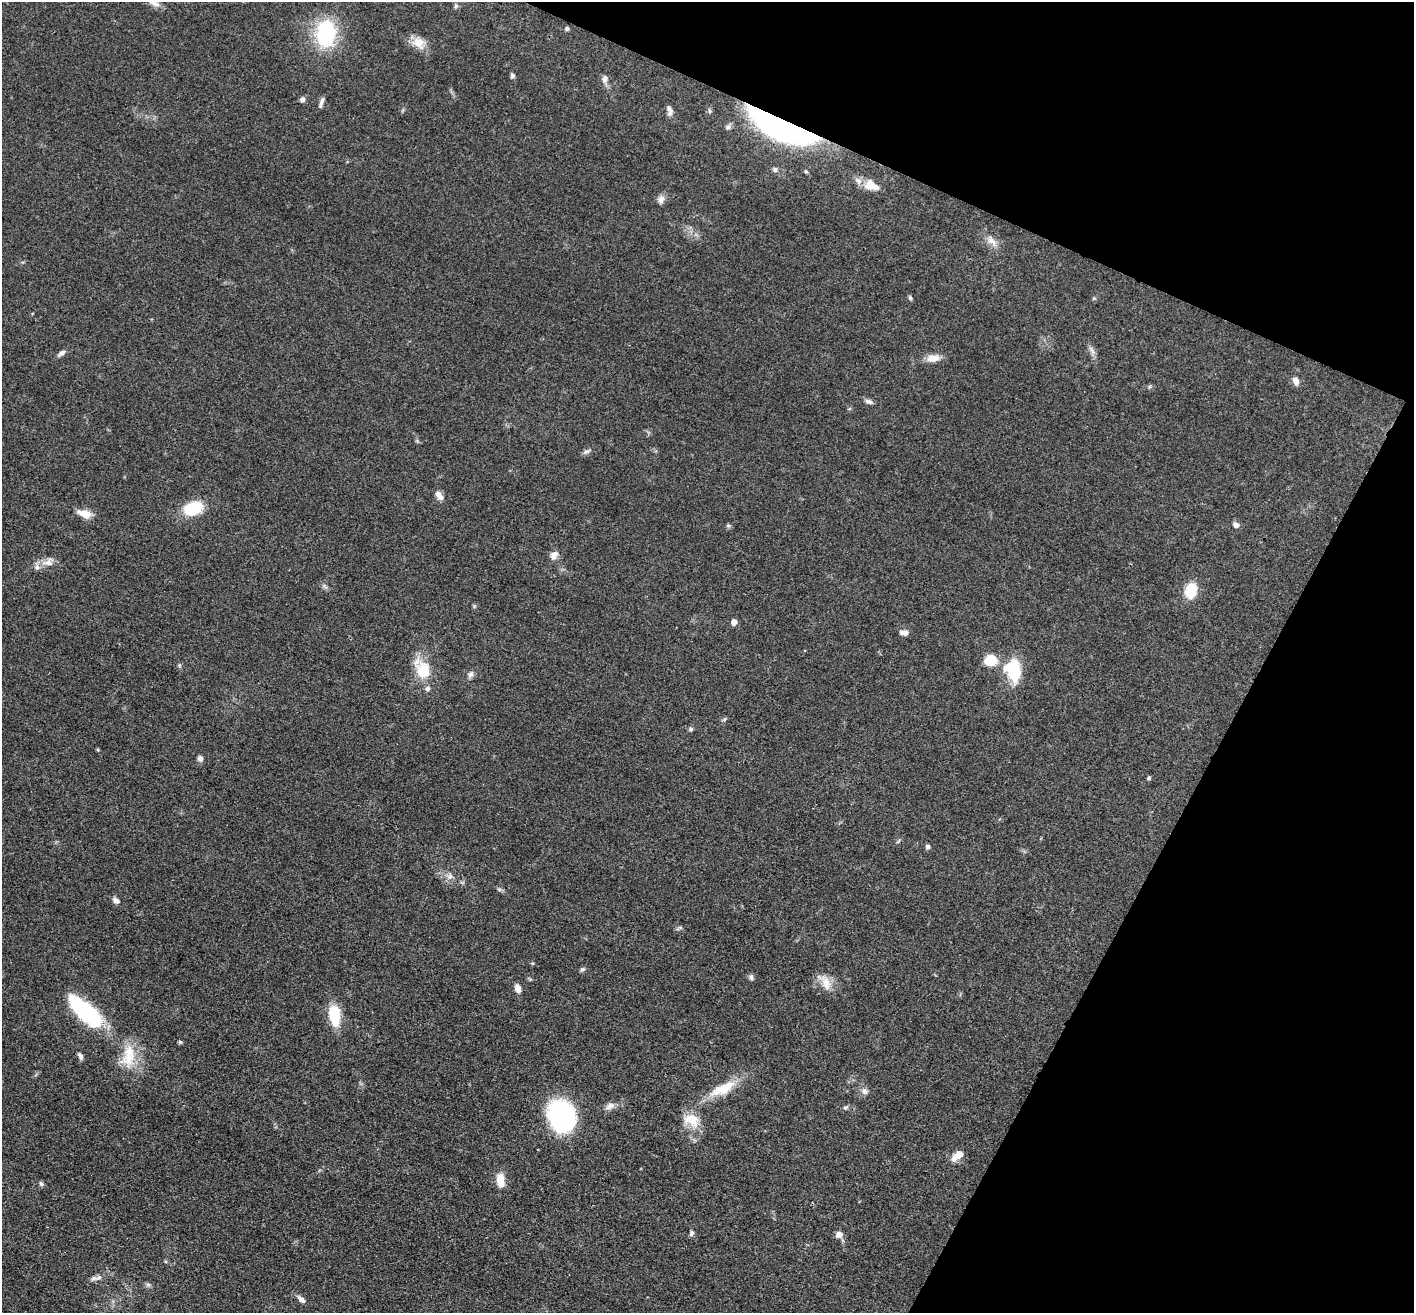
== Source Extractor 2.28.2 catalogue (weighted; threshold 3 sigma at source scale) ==
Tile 8 of 4 x 4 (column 4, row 2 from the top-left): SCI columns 4240-5651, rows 2901-4211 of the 5653 x 5665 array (HDU 1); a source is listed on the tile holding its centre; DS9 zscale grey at full resolution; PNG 1416 x 1315 px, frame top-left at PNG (2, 2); no overlay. Shown black and unused: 22% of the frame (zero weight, under 3 of 4 exposures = <1% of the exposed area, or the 3 px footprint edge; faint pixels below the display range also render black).
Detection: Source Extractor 2.28.2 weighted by HDU 2 'WHT'; one run over the whole footprint, this tile lists its part. Background 0.0503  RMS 0.0048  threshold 0.0214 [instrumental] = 3 sigma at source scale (4.5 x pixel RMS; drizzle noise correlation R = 1.50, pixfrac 1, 0.05/0.05 arcsec/px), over >= 5 px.
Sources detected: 74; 4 inside a brighter listed object's ellipse — not listed separately; the other 70 listed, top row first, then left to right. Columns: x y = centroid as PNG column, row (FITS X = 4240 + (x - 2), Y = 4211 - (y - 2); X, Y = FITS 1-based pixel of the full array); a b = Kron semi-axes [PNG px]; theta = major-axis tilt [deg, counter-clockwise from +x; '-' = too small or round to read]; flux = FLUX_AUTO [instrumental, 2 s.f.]
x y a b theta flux
154 3 17 8 -33 4.1
456 6 6 5 - 0.87
567 28 5 5 - 0.81
326 33 24 17 85 43
418 43 19 14 -37 6
512 76 6 5 - 1.2
605 79 11 7 88 2.1
302 100 6 5 - 1.9
322 102 13 4 72 1.6
669 109 13 6 -63 2
710 111 6 4 -70 0.71
728 127 8 6 60 1.4
782 127 66 21 -24 160
775 169 7 7 - 1.4
871 186 18 12 -21 7.3
661 199 11 8 75 2.4
992 241 17 9 -49 4.1
910 298 7 4 -64 0.77
1092 350 16 5 -58 2
61 353 11 5 36 1.7
933 358 17 9 3 4.9
1296 381 10 7 -64 2.7
1149 387 6 4 71 0.62
868 401 10 6 -17 1.6
587 451 12 5 23 1.4
439 495 13 7 -57 2.7
193 508 15 10 19 24
85 514 17 9 -18 5.4
1236 525 8 6 -26 1.9
728 526 6 4 -1 0.75
554 555 12 9 55 2.7
48 562 18 10 18 4.4
325 586 9 3 -45 0.91
1191 591 16 11 77 12
734 622 5 5 - 3.4
904 632 10 6 -12 2.6
991 660 12 9 11 12
423 670 23 15 -62 15
1013 670 22 15 -78 25
470 674 9 7 58 1.6
691 729 6 5 - 0.96
98 750 5 3 - 0.49
200 758 8 6 -70 1.6
1149 778 5 4 - 0.76
928 846 6 6 - 1.1
450 876 10 8 65 2.3
499 889 7 4 -18 0.83
116 900 10 6 -32 2.1
582 969 8 5 26 0.94
751 977 8 6 -75 1.2
825 982 25 12 -56 6.5
518 988 10 7 -71 2.7
86 1012 42 15 -42 50
335 1015 21 11 -85 16
80 1056 10 5 -57 1.4
128 1056 36 17 82 14
723 1089 40 14 26 14
864 1091 10 8 -34 2.1
610 1106 13 8 27 2.6
846 1107 7 6 - 1
561 1116 26 20 -68 82
692 1120 22 15 -26 9.6
959 1154 7 6 - 5.6
500 1181 16 9 -83 6.6
41 1184 7 5 -62 0.96
691 1233 7 6 - 1.2
839 1234 9 8 - 2.7
99 1277 15 6 23 2.6
148 1285 7 4 -2 0.97
301 1299 12 6 -40 2.2
Overlapping masked pixels (flux is a lower limit): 1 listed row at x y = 782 127
Isophote crosses this tile's border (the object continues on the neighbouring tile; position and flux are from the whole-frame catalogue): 1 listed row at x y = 154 3